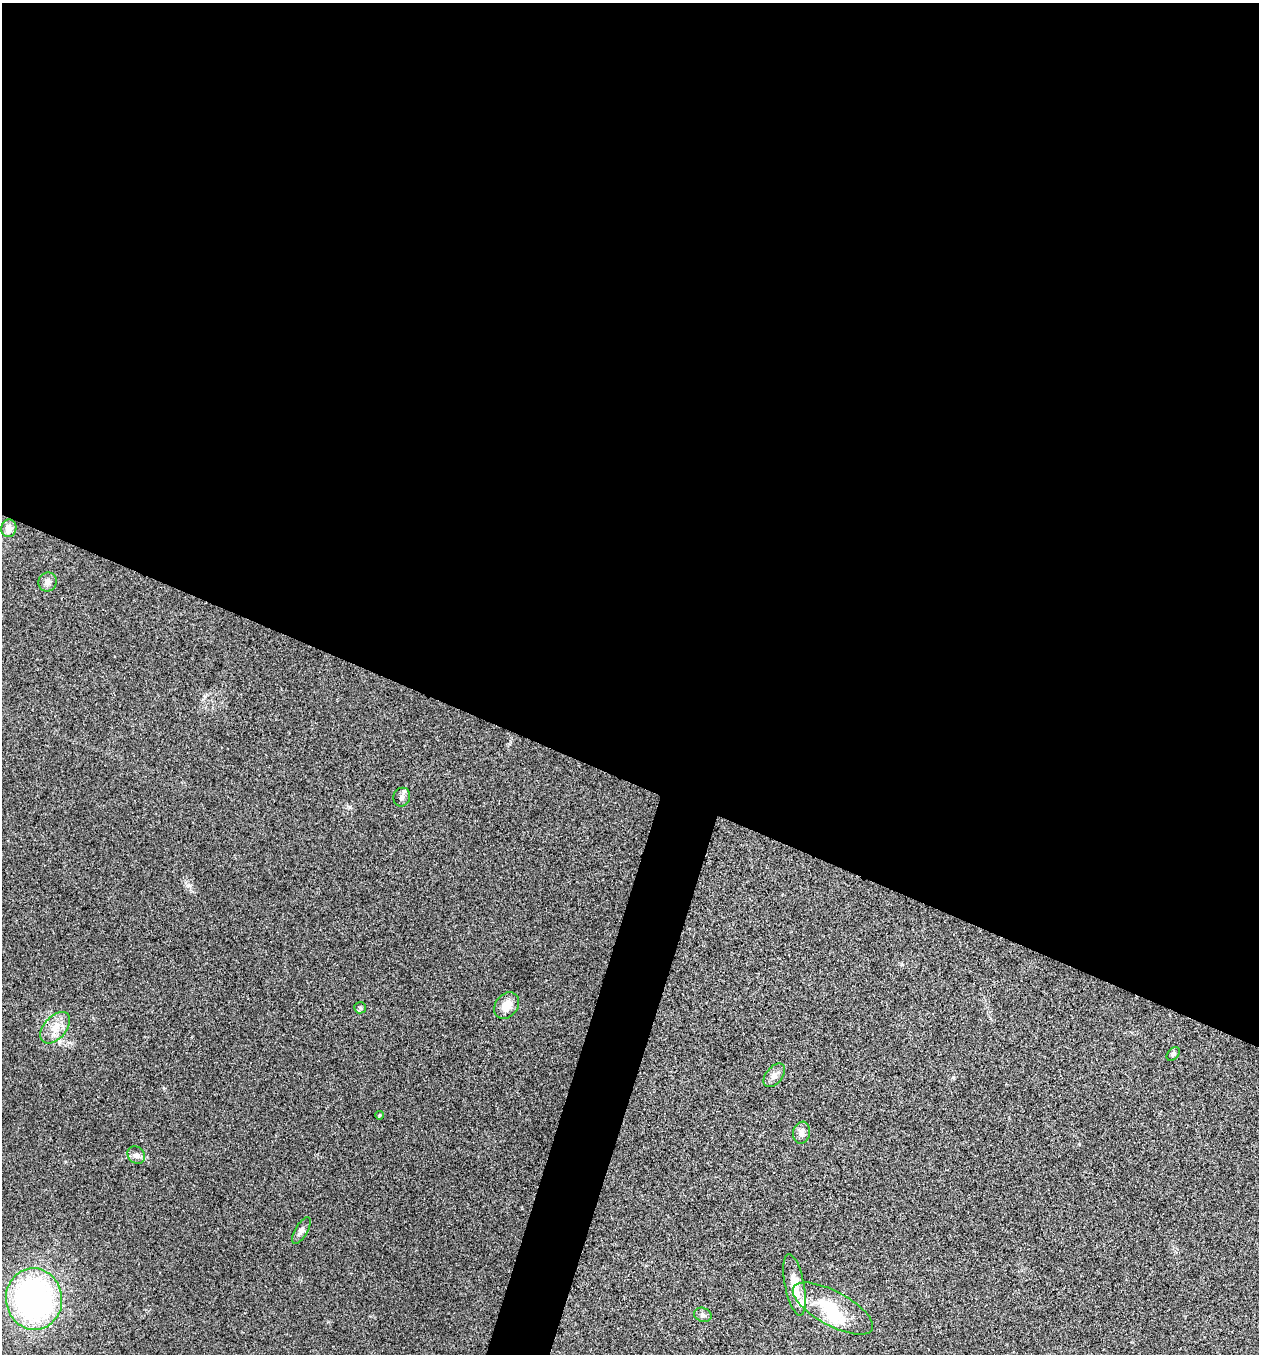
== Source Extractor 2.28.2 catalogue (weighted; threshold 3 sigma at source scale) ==
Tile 3 of 4 x 4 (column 3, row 1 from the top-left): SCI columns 2652-3908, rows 4066-5417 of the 5434 x 5422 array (HDU 1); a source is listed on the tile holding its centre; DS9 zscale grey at full resolution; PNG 1261 x 1356 px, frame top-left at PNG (2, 3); each listed source drawn as its Kron ellipse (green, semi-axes under 4 px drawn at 4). Shown black and unused: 60% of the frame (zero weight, under 3 of 4 exposures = <1% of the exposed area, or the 3 px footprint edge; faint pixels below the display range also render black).
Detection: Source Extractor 2.28.2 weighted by HDU 2 'WHT'; one run over the whole footprint, this tile lists its part. Background 0.0243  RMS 0.0053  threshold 0.0238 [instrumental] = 3 sigma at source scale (4.5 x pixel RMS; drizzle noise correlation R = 1.50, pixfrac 1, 0.05/0.05 arcsec/px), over >= 5 px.
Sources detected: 18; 1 inside a brighter object's white glare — neither listed nor drawn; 1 inside a brighter listed object's ellipse — not listed separately; the other 16 listed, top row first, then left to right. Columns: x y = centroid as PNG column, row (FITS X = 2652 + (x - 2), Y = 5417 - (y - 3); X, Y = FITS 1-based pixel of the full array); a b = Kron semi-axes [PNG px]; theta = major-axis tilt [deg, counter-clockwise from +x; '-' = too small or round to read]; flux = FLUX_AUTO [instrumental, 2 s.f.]
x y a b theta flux
9 528 9 7 76 4.2
48 582 10 9 - 2.6
402 797 9 8 - 2.2
507 1005 14 11 52 6.8
360 1008 6 5 - 0.88
55 1028 18 11 49 7.1
1173 1054 8 5 48 1.3
774 1075 14 8 51 3.4
379 1115 4 3 - 0.59
802 1133 11 8 80 3
136 1155 9 8 - 2.1
301 1231 15 6 59 2.1
795 1285 31 9 -79 9.8
34 1299 31 28 -81 150
833 1309 45 17 -29 22
703 1315 9 7 -18 1.7
Unlisted compact peaks at least as high as the median listed source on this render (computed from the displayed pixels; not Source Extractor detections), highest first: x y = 350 807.